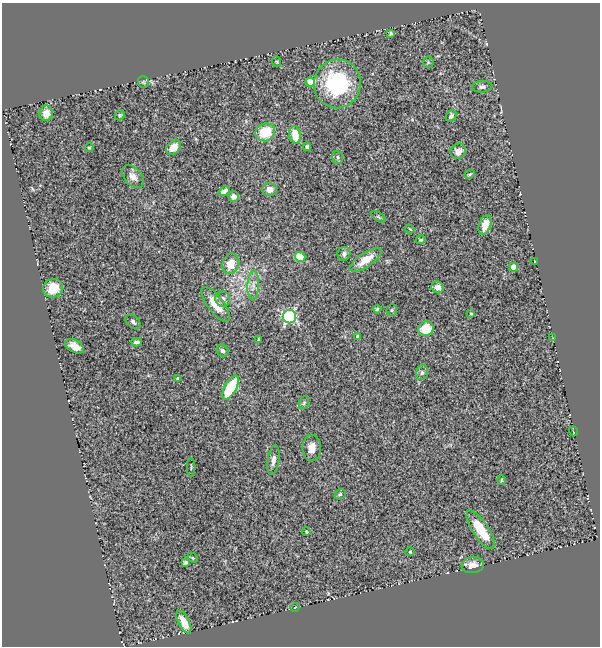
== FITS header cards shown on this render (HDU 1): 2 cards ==
NAXIS1  =                  598
NAXIS2  =                  644

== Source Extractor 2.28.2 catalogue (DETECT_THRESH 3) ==
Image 598 x 644 px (HDU 1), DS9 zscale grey, 1 PNG px = 1 image px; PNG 602 x 648 px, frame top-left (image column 1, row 644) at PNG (2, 3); each listed source drawn as its Kron ellipse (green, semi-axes under 4 px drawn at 4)
Background 0.609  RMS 0.048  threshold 0.144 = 3 sigma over >= 5 px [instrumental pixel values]
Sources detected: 67; all 67 listed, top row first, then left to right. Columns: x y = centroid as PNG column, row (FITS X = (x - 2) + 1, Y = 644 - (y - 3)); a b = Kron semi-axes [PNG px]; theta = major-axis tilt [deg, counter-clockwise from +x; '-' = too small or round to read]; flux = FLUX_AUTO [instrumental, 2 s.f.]
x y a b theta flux
391 33 4 3 - 6
277 62 5 3 - 3.3
428 62 6 5 - 4.4
143 82 6 5 - 5
310 82 4 4 - 81
337 84 24 23 - 290
482 87 10 5 5 8.8
46 113 8 6 83 28
120 115 5 4 - 5.3
451 116 6 4 52 9.2
265 132 10 8 27 96
295 135 9 5 -82 56
174 147 8 6 47 33
307 147 4 3 - 8.2
89 148 5 3 - 2.8
458 151 8 7 - 23
338 157 6 5 - 6.5
470 174 6 3 26 3.9
133 177 13 8 -50 20
269 189 7 7 - 26
224 191 6 4 31 12
234 196 5 5 - 16
378 217 8 4 -33 4.7
485 225 10 6 70 37
410 229 4 3 - 2.2
421 240 5 4 - 3.3
344 254 7 6 - 9.3
300 257 5 5 - 85
366 260 18 7 34 47
535 261 3 2 - 2.7
231 264 10 8 73 49
514 267 4 4 - 40
253 285 14 6 87 20
438 287 6 6 - 19
53 288 10 9 - 70
223 299 8 7 - 14
216 304 21 8 -53 57
377 309 4 4 - 4.5
392 310 6 5 - 4.7
471 313 3 2 - 3.5
289 317 7 6 - 500
133 322 9 5 -44 7.7
426 329 8 7 - 72
357 336 3 3 - 6.8
553 338 4 4 - 3
259 340 3 3 - 4
136 342 5 4 - 8.1
75 346 10 6 -30 29
222 351 6 5 - 8.8
422 372 8 5 75 8.3
178 379 3 3 - 6.5
231 388 13 6 60 140
304 403 6 5 - 5.3
573 431 5 2 - 2.6
312 448 13 9 -89 27
273 460 15 6 81 15
191 467 9 2 90 3
501 480 5 3 - 3
340 494 6 5 - 4.5
481 530 22 8 -57 90
306 532 4 3 - 2.9
410 552 4 4 - 3.1
193 558 6 4 -45 3.9
185 562 4 3 - 4.8
473 565 11 8 9 26
295 607 4 3 - 2
184 622 12 5 -63 45